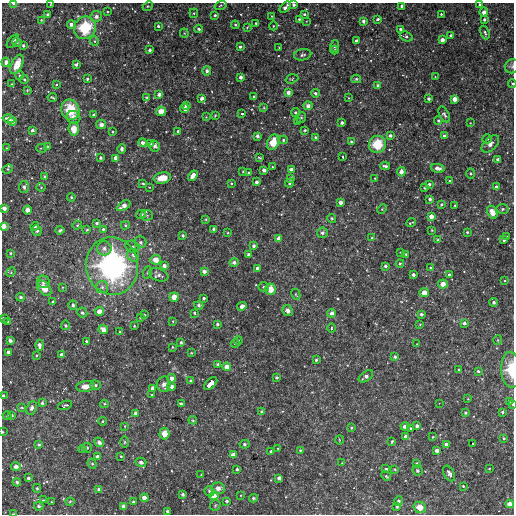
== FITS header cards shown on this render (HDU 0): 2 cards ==
NAXIS1  =                  512
NAXIS2  =                  512

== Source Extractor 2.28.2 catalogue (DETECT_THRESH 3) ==
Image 512 x 512 px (HDU 0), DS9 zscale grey, 1 PNG px = 1 image px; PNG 516 x 516 px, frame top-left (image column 1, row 512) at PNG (2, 3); each listed source drawn as its Kron ellipse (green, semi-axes under 4 px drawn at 4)
Background 3260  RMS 140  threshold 420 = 3 sigma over >= 5 px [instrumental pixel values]
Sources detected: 363; all 363 listed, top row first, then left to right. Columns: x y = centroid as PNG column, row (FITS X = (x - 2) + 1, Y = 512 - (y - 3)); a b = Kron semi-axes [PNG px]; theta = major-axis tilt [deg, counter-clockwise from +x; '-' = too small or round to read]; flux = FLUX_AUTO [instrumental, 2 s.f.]
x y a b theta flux
14 4 4 3 - 2.6e+04
51 4 3 2 - 5.7e+03
480 4 3 3 - 1.0e+04
220 5 6 3 19 9.4e+03
294 5 3 3 - 2.6e+04
148 6 5 4 - 1.1e+04
402 6 4 3 - 3.0e+04
285 7 7 3 47 4.4e+04
108 12 4 2 - 7.6e+03
484 12 4 4 - 7.8e+04
194 13 4 4 - 1.1e+04
304 14 4 3 - 1.5e+04
441 14 3 3 - 1.2e+04
48 15 3 3 - 1.8e+04
215 15 3 3 - 1.6e+04
96 16 5 5 - 2.7e+04
272 16 2 2 - 7.4e+03
299 19 3 3 - 1.4e+04
378 19 3 3 - 2.1e+04
484 19 4 3 - 2.3e+04
41 20 4 3 - 7.9e+03
306 21 3 2 - 5.9e+03
363 21 3 3 - 3.2e+04
256 23 3 3 - 1.1e+04
71 24 4 4 - 4.3e+04
235 25 4 3 - 1.2e+04
158 26 3 3 - 2.1e+04
273 26 4 3 - 7.1e+03
247 27 4 3 - 1.0e+04
85 28 11 10 - 3.9e+05
199 29 4 3 - 2.0e+04
400 29 4 4 - 2.2e+04
184 33 4 4 - 1.0e+04
485 33 7 4 -69 2.1e+04
451 35 3 3 - 2.2e+04
406 36 6 4 -18 2.2e+04
442 40 4 4 - 5.7e+04
13 41 8 4 50 3.0e+04
94 41 5 4 - 1.2e+04
356 41 3 3 - 4.0e+04
17 42 5 4 - 1.2e+04
23 46 3 3 - 1.7e+04
334 46 6 3 70 1.1e+04
240 47 3 3 - 2.1e+04
279 48 2 2 - 6.5e+03
150 50 3 3 - 2.3e+04
334 50 4 4 - 1.9e+04
303 55 9 5 11 2.2e+04
6 62 4 4 - 3.6e+04
17 64 10 5 65 1.2e+05
76 64 4 3 - 2.0e+04
512 66 7 7 - 2.3e+04
207 71 5 4 - 3.3e+04
19 75 5 3 - 1.1e+04
241 77 3 3 - 3.0e+04
435 77 4 2 - 5.7e+03
24 79 4 4 - 1.0e+04
87 79 4 3 - 1.5e+04
292 79 6 4 17 1.1e+04
356 79 5 4 - 1.5e+04
12 84 3 3 - 7.4e+03
512 84 4 3 - 1.1e+04
56 85 4 3 - 1.0e+04
378 86 4 3 - 3.6e+04
27 90 3 3 - 9.0e+03
288 93 4 3 - 5.6e+04
315 93 4 4 - 2.2e+04
159 94 4 3 - 4.2e+04
52 97 5 2 - 1.2e+04
147 97 4 3 - 1.0e+04
254 97 3 3 - 1.7e+04
202 98 4 3 - 3.3e+04
348 98 3 2 - 6.8e+03
429 99 3 3 - 2.3e+04
455 99 4 4 - 7.7e+04
186 105 4 4 - 4.0e+04
308 106 4 4 - 5.1e+04
264 108 4 3 - 8.2e+03
185 109 4 3 - 6.1e+04
70 110 10 9 - 3.0e+05
161 111 5 4 - 1.1e+05
295 112 4 4 - 1.6e+04
242 114 3 3 - 3.2e+04
444 114 8 4 -64 2.6e+04
94 115 3 3 - 1.5e+04
215 115 3 3 - 8.3e+03
73 117 7 6 - 5.6e+04
206 117 3 3 - 7.1e+03
301 117 5 4 - 1.5e+04
9 119 6 4 -15 5.5e+04
438 120 4 4 - 1.7e+04
12 121 5 4 - 3.1e+04
297 122 3 3 - 1.8e+04
342 123 3 3 - 3.2e+04
470 123 2 2 - 6.0e+03
101 124 5 4 - 4.0e+04
74 129 7 5 -84 1.3e+05
32 130 4 3 - 2.9e+04
305 130 3 3 - 1.5e+04
178 131 3 3 - 1.9e+04
113 132 3 3 - 8.5e+03
444 135 4 3 - 2.9e+04
257 136 3 3 - 3.3e+04
390 136 3 3 - 3.2e+04
316 137 4 3 - 1.8e+04
487 139 4 4 - 1.2e+04
283 140 4 3 - 1.8e+04
143 142 4 4 - 4.5e+04
273 142 8 5 70 1.8e+05
351 142 3 3 - 2.2e+04
151 143 4 3 - 1.7e+04
377 144 9 8 - 2.8e+05
490 144 11 6 44 4.2e+04
155 146 5 5 - 2.5e+04
48 147 4 4 - 1.3e+04
6 148 4 3 - 6.1e+03
42 148 5 2 - 9.9e+03
122 149 4 4 - 2.6e+04
100 157 3 3 - 2.1e+04
343 157 4 3 - 2.0e+04
116 158 4 4 - 6.4e+04
259 158 4 2 - 9.8e+03
498 159 3 3 - 2.5e+04
385 166 5 3 - 2.7e+04
272 167 3 2 - 8.5e+03
438 168 7 4 -11 6.5e+04
8 169 5 4 - 1.5e+04
291 169 4 3 - 4.9e+04
264 170 3 3 - 3.4e+04
243 171 3 3 - 9.6e+03
401 172 4 4 - 5.2e+04
249 173 3 3 - 1.1e+04
471 174 5 4 - 1.3e+04
193 176 5 3 - 7.5e+04
45 177 4 3 - 3.3e+04
162 178 9 5 10 1.4e+05
290 178 3 3 - 2.5e+04
375 178 3 3 - 9.6e+03
449 181 3 3 - 1.6e+04
256 182 3 3 - 3.3e+04
231 183 3 2 - 9.1e+03
290 183 4 3 - 1.2e+04
143 184 3 2 - 1.1e+04
429 184 4 3 - 1.5e+04
24 187 6 5 - 2.4e+04
41 187 4 4 - 1.0e+04
149 187 3 2 - 6.9e+03
496 187 4 4 - 4.2e+04
424 188 3 2 - 1.0e+04
71 197 4 3 - 1.0e+04
430 199 3 3 - 2.7e+04
341 202 3 3 - 5.3e+04
441 204 3 3 - 1.5e+04
455 205 3 2 - 1.4e+04
124 206 7 4 32 6.4e+04
4 208 4 3 - 5.1e+04
382 209 5 3 - 9.7e+03
503 209 6 5 - 1.9e+04
28 210 4 4 - 7.9e+04
492 212 7 4 -63 1.2e+05
141 214 5 4 - 2.5e+04
147 215 6 5 - 1.7e+04
431 216 4 4 - 6.6e+04
332 218 4 4 - 1.2e+04
206 219 3 3 - 9.0e+03
97 223 4 3 - 2.1e+04
411 223 5 2 - 1.1e+04
77 225 5 4 - 1.1e+04
125 225 4 4 - 1.2e+04
4 226 4 4 - 7.7e+04
35 226 4 4 - 1.5e+04
103 229 4 3 - 1.7e+04
214 229 3 3 - 2.6e+04
60 230 4 3 - 1.8e+04
87 230 4 3 - 1.1e+04
432 230 4 3 - 8.0e+03
37 231 5 5 - 2.6e+04
467 232 3 3 - 1.2e+04
228 233 3 3 - 1.1e+04
322 233 5 5 - 2.5e+04
183 236 3 3 - 1.4e+04
507 237 3 3 - 1.5e+04
279 238 4 3 - 5.1e+04
372 238 4 4 - 1.1e+04
438 240 4 3 - 1.2e+04
504 240 3 3 - 3.0e+04
140 242 6 6 - 3.0e+04
254 246 4 4 - 2.8e+04
132 247 7 6 - 2.6e+04
104 248 7 7 - 3.9e+04
400 252 2 2 - 5.9e+03
10 253 3 3 - 9.7e+03
406 254 3 2 - 7.4e+03
133 255 6 6 - 3.1e+04
249 255 4 3 - 4.6e+04
156 260 5 5 - 1.0e+05
234 262 4 4 - 3.0e+04
400 263 4 3 - 1.5e+04
112 266 29 26 -80 2.1e+06
164 266 4 3 - 3.6e+04
385 266 3 3 - 2.2e+04
257 268 3 3 - 3.0e+04
430 268 3 3 - 9.6e+03
204 271 4 3 - 4.4e+04
11 272 5 4 - 1.0e+04
148 272 6 4 70 1.3e+04
413 274 4 3 - 3.1e+04
159 275 10 6 -21 3.3e+04
449 275 3 3 - 2.2e+04
505 281 4 3 - 8.3e+03
43 282 6 6 - 3.5e+04
443 284 5 4 - 8.4e+04
63 287 4 4 - 8.0e+03
102 287 6 6 - 3.0e+04
264 287 5 4 - 1.7e+04
44 288 9 5 -49 1.3e+05
271 289 6 5 - 1.4e+05
424 293 4 4 - 9.6e+04
296 294 6 3 -63 7.7e+03
21 297 4 4 - 2.0e+04
174 297 4 4 - 1.0e+05
204 298 3 3 - 1.9e+04
53 302 3 3 - 1.4e+04
494 302 4 4 - 2.7e+04
73 305 5 4 - 2.4e+04
199 305 4 4 - 2.0e+04
242 306 5 3 - 6.5e+04
99 311 4 4 - 7.8e+04
288 311 5 5 - 3.0e+04
82 313 5 5 - 2.5e+04
194 313 3 3 - 1.5e+04
332 313 4 4 - 4.8e+04
421 314 3 3 - 2.5e+04
144 315 3 3 - 1.4e+04
3 318 3 3 - 1.1e+04
140 318 4 3 - 9.5e+03
8 321 3 2 - 9.5e+03
173 321 3 2 - 7.2e+03
464 323 3 3 - 2.1e+04
217 324 3 3 - 1.9e+04
420 324 4 2 - 6.9e+03
66 325 5 4 - 1.6e+04
134 326 3 3 - 7.2e+03
331 328 5 3 - 9.7e+03
103 329 5 4 - 7.8e+04
120 332 3 3 - 1.5e+04
238 340 4 4 - 9.9e+03
498 340 5 3 - 8.2e+03
10 341 4 3 - 3.3e+04
87 341 3 3 - 3.0e+04
181 342 3 3 - 1.6e+04
235 343 4 3 - 9.7e+03
417 344 3 3 - 6.1e+03
39 345 5 4 - 4.8e+04
172 347 3 2 - 1.0e+04
8 352 3 3 - 3.6e+04
191 353 3 3 - 7.4e+03
37 355 4 3 - 1.2e+04
62 355 4 4 - 5.1e+04
395 357 4 4 - 2.3e+04
316 360 3 3 - 1.6e+04
218 364 3 3 - 1.7e+04
227 367 4 4 - 6.8e+04
459 370 3 3 - 1.2e+04
511 370 18 9 -87 2.0e+05
478 371 3 3 - 1.4e+04
366 376 8 4 36 3.9e+04
276 377 3 3 - 2.3e+04
172 378 4 4 - 5.4e+04
191 381 3 3 - 2.0e+04
164 384 8 7 - 4.5e+04
211 384 8 4 42 2.0e+05
96 385 5 4 - 1.8e+04
85 386 9 5 9 7.4e+04
171 386 4 4 - 4.8e+04
152 388 4 3 - 2.6e+04
152 395 4 3 - 8.4e+03
3 396 3 3 - 1.9e+04
468 399 3 3 - 9.1e+03
509 401 3 3 - 3.6e+04
42 403 4 3 - 1.9e+04
439 403 2 2 - 5.4e+03
104 404 4 3 - 1.2e+04
181 404 3 3 - 1.8e+04
513 404 4 3 - 1.2e+04
65 405 7 3 19 1.6e+04
22 408 4 2 - 8.1e+03
32 408 7 5 68 3.1e+04
262 412 3 3 - 2.0e+04
503 412 4 3 - 1.6e+04
136 413 3 3 - 3.4e+04
465 413 3 3 - 1.8e+04
12 415 4 3 - 1.5e+04
7 416 4 3 - 8.7e+03
193 420 4 4 - 1.1e+04
102 421 4 3 - 1.1e+04
125 426 4 3 - 7.1e+03
417 426 3 3 - 3.7e+04
405 427 4 3 - 4.9e+04
351 428 3 3 - 1.4e+04
411 428 3 3 - 1.4e+04
2 432 3 2 - 9.1e+03
164 434 6 5 - 8.4e+04
406 437 4 4 - 5.8e+04
433 437 3 3 - 8.1e+03
504 438 4 3 - 1.1e+04
339 440 4 3 - 6.9e+03
392 441 4 3 - 1.3e+04
99 442 5 4 - 3.9e+04
125 442 6 4 90 1.2e+04
473 443 3 2 - 9.2e+03
245 444 5 3 - 2.7e+04
446 444 4 3 - 4.7e+04
39 445 4 4 - 1.8e+04
87 448 5 4 - 1.2e+04
278 448 3 2 - 5.9e+03
82 449 4 4 - 1.3e+04
300 450 3 3 - 1.1e+04
437 450 3 3 - 4.6e+04
271 451 3 3 - 1.5e+04
233 455 4 4 - 5.9e+04
121 456 3 3 - 1.1e+04
97 457 3 3 - 4.6e+04
141 462 5 4 - 3.1e+04
342 463 3 3 - 6.1e+03
416 463 3 3 - 9.4e+03
92 464 5 4 - 1.3e+04
16 466 4 4 - 6.1e+04
489 468 3 2 - 7.3e+03
237 469 3 3 - 2.8e+04
386 469 4 3 - 2.0e+04
395 469 4 3 - 1.1e+04
417 470 5 4 - 1.9e+04
449 473 8 5 -60 3.4e+04
201 474 3 2 - 5.8e+03
386 476 5 4 - 1.4e+04
28 478 3 3 - 2.0e+04
279 478 4 4 - 2.6e+04
17 482 4 4 - 1.7e+04
463 486 4 3 - 1.1e+04
37 488 4 4 - 1.6e+04
218 488 6 6 - 4.6e+04
99 489 4 4 - 2.9e+04
209 491 5 4 - 1.8e+04
183 494 3 3 - 2.5e+04
241 495 3 3 - 7.6e+03
214 496 4 4 - 7.3e+04
144 498 4 4 - 6.8e+04
254 498 4 3 - 1.9e+04
43 500 3 2 - 9.9e+03
227 501 3 3 - 2.1e+04
398 501 5 4 - 2.8e+04
51 502 3 2 - 7.0e+03
70 502 4 4 - 9.9e+03
133 502 3 3 - 2.3e+04
509 504 4 4 - 6.7e+04
215 505 6 5 - 1.3e+04
39 506 4 4 - 1.9e+04
124 506 4 4 - 7.0e+04
397 506 3 3 - 2.3e+04
420 507 6 5 - 1.3e+05
167 511 3 3 - 2.1e+04
13 514 3 2 - 1.2e+04
At the frame edge (FLAGS 8, measured only in part): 14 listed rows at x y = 14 4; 51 4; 480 4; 294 5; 512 66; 512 84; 4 208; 4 226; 3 318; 511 370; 3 396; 513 404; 2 432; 13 514

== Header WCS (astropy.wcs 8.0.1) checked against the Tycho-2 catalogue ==
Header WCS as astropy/WCSLIB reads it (CRVAL/CRPIX/CD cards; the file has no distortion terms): RA---TAN/DEC--TAN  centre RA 11:11:43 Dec +13:14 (167.93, +13.23 deg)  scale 3.52 arcsec/px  FOV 30.0' x 30.0'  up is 0 deg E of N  parity normal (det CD < 0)
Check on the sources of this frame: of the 60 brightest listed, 4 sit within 3.6 arcsec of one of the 5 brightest Tycho-2 stars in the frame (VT <= 11.51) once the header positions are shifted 1.55 arcsec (0.82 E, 1.31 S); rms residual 1.21 arcsec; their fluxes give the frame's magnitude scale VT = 24.50 - 2.5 log10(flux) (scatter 0.18 mag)
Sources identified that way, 4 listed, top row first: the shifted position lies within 3.6 arcsec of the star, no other Tycho-2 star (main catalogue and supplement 1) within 7.2 arcsec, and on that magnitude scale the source's flux lands within +1.5 / -3 mag of the star's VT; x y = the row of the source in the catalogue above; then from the Tycho-2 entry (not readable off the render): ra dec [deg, ICRS J2000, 3 dp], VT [Tycho-2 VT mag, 2 dp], TYC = Tycho-2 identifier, HIP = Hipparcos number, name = IAU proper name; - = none
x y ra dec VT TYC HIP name
85 28 168.103 +13.453 10.54 854-1204-1 - -
70 110 168.117 +13.373 10.79 854-1387-1 - -
377 144 167.809 +13.339 11.51 854-1093-1 - -
112 266 168.075 +13.221 8.35 854-1170-1 54730 -